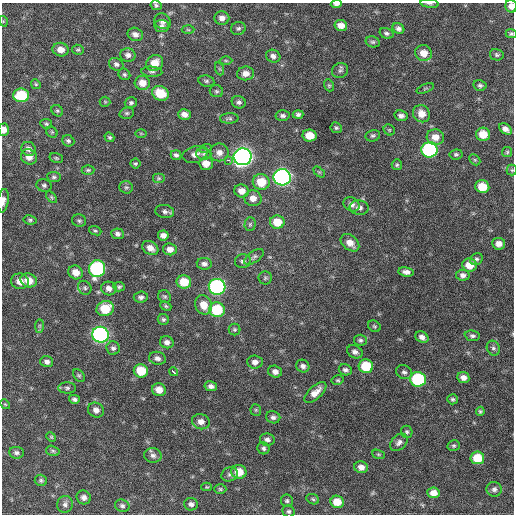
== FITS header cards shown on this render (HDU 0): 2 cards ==
NAXIS1  =                  512 / Axis length
NAXIS2  =                  512 / Axis length

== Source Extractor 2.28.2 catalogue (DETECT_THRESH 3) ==
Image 512 x 512 px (HDU 0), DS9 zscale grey, 1 PNG px = 1 image px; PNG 516 x 516 px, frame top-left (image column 1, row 512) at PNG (2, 3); each listed source drawn as its Kron ellipse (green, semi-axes under 4 px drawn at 4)
Background 538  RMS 16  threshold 47.8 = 3 sigma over >= 5 px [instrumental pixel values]
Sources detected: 196; all 196 listed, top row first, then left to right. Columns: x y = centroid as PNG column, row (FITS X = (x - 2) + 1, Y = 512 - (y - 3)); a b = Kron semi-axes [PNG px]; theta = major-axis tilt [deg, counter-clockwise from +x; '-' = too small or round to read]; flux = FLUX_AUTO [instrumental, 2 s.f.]
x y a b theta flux
430 3 9 3 -7 1800
336 4 5 3 - 3700
156 5 5 4 - 1900
511 6 6 5 - 7300
222 18 7 7 - 5700
3 21 5 3 - 960
162 21 8 7 - 3800
341 25 6 5 - 7500
162 26 7 6 - 3300
238 28 7 6 - 2600
398 28 6 5 - 3500
188 30 6 4 -2 1300
386 33 7 5 -18 2300
135 34 8 6 -24 4900
511 34 5 4 - 1800
373 42 7 5 -14 2100
61 50 8 7 - 8300
78 50 6 5 - 1600
424 53 8 8 - 12000
128 55 7 7 - 4400
497 55 7 5 -12 2200
273 56 7 6 - 4300
226 61 6 4 -1 1800
155 63 9 7 37 14000
116 64 7 6 - 3300
220 69 7 4 -71 1500
340 70 8 7 - 2700
152 72 10 5 -3 2900
246 73 8 7 - 7200
124 74 6 5 - 2100
206 81 8 5 -10 2300
142 83 7 7 - 10000
36 84 5 4 - 1500
329 85 6 4 -69 1400
480 85 6 5 - 2400
425 88 9 3 21 1400
216 91 7 6 - 2000
160 93 9 7 -28 26000
21 95 8 7 - 42000
105 102 5 5 - 1200
239 102 7 6 - 3000
131 103 6 5 - 2400
57 111 6 5 - 1900
127 113 7 5 14 2100
184 114 6 5 - 5600
298 114 5 4 - 2500
421 114 9 8 - 11000
283 116 7 5 -1 2600
401 116 7 5 -12 3900
229 118 9 5 2 2300
46 124 6 5 - 1700
336 128 6 5 - 1800
505 129 7 4 -35 5400
4 130 6 5 - 7100
389 130 6 5 - 1500
52 132 6 5 - 1700
141 133 6 4 -1 1000
483 134 7 6 - 16000
310 136 7 6 - 15000
373 136 7 5 14 2200
109 137 5 4 - 1700
435 137 8 8 - 9800
68 141 6 5 - 2400
206 148 6 4 19 1600
29 149 7 6 - 5000
429 150 8 7 - 160000
219 152 9 9 - 7100
507 152 5 5 - 1600
195 154 13 8 15 6800
204 154 8 5 -14 3000
456 154 6 5 - 2000
176 155 5 5 - 2600
29 157 8 7 - 7300
243 157 9 8 - 600000
56 158 7 5 -16 1700
228 160 3 2 - 5700
475 160 6 4 -44 1600
206 163 7 6 - 10000
135 164 5 5 - 1500
397 165 5 5 - 2000
88 170 6 4 0 1800
512 170 5 5 - 1500
319 172 6 4 -44 1300
54 177 7 5 -7 2100
282 177 8 8 - 340000
159 178 6 5 - 1700
261 182 8 8 - 24000
44 185 8 6 -17 2800
126 187 7 6 - 2000
482 187 7 6 - 22000
242 191 7 6 - 7700
51 197 7 4 -50 1600
253 198 8 8 - 8100
3 201 12 5 83 5100
351 204 8 6 -29 4900
359 208 9 7 -9 4900
165 211 9 6 -8 3600
30 220 6 4 -9 1900
79 221 7 6 - 2300
277 222 7 6 - 19000
250 224 7 5 88 1900
95 231 6 4 -20 1500
117 234 6 5 - 2900
163 235 5 5 - 5200
350 243 10 7 -40 9200
499 244 6 6 - 6800
150 248 8 6 -33 7500
170 249 7 6 - 6400
254 257 11 5 34 2900
476 259 7 5 34 2400
243 261 8 7 - 3300
204 264 7 6 - 4000
469 265 7 6 - 14000
97 269 8 8 - 160000
76 272 7 6 - 10000
406 272 8 4 -9 4400
463 275 7 5 -10 3900
265 278 6 6 - 2000
29 280 8 7 - 13000
20 281 9 7 -11 8800
184 282 7 6 - 21000
119 287 6 4 -6 1900
217 287 8 8 - 220000
85 288 7 6 - 2400
109 288 8 7 - 5500
164 296 7 6 - 1900
141 297 7 5 6 3300
204 305 10 8 -67 13000
166 306 6 4 -23 1500
105 309 9 7 20 28000
217 310 8 7 - 49000
163 319 5 5 - 2100
39 326 7 4 90 1800
374 326 7 5 -32 1700
235 330 6 6 - 1900
100 335 8 8 - 290000
472 336 8 5 -6 2800
422 337 7 5 -33 4600
360 340 6 5 - 2400
167 342 7 6 - 4400
113 348 7 6 - 3100
493 348 8 6 -63 3000
355 352 8 6 -29 4000
157 358 8 6 -14 4100
47 362 6 5 - 3800
255 362 8 6 -5 4800
303 366 7 6 - 4200
366 366 7 7 - 34000
345 370 7 5 -18 3200
141 371 7 6 - 27000
173 372 4 3 - 8700
275 372 7 6 - 5100
404 372 8 7 - 3300
79 375 7 5 -48 1900
463 378 6 5 - 5700
418 379 8 7 - 100000
338 380 6 4 12 1600
211 386 6 5 - 3900
67 388 9 5 -1 2700
159 390 7 6 - 9800
315 392 13 6 43 10000
74 399 5 4 - 3000
453 399 5 5 - 1900
5 404 5 4 - 1000
96 410 8 7 - 6000
256 410 6 5 - 1600
480 411 5 4 - 1700
273 417 7 6 - 3100
201 422 9 7 -17 6700
407 432 6 5 - 2200
51 437 5 4 - 1200
267 439 7 6 - 3500
399 442 10 7 45 4400
454 446 6 5 - 1800
264 448 6 6 - 2500
53 451 7 5 -16 1800
16 453 7 6 - 2800
379 454 7 4 -19 1500
153 455 9 7 -6 4300
477 458 7 6 - 26000
361 467 7 6 - 6100
239 472 7 7 - 18000
230 474 8 7 - 3200
41 480 6 5 - 2000
207 487 5 4 - 1100
220 489 6 5 - 1700
494 489 7 7 - 3500
433 493 6 5 - 7600
84 497 7 6 - 4600
313 499 6 5 - 1800
287 501 6 6 - 2200
337 502 7 6 - 16000
65 504 8 8 - 3700
191 504 7 6 - 3800
122 506 7 6 - 2800
289 511 6 5 - 2200
At the frame edge (FLAGS 8, measured only in part): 7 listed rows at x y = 430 3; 336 4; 511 6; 511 34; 4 130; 512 170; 3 201